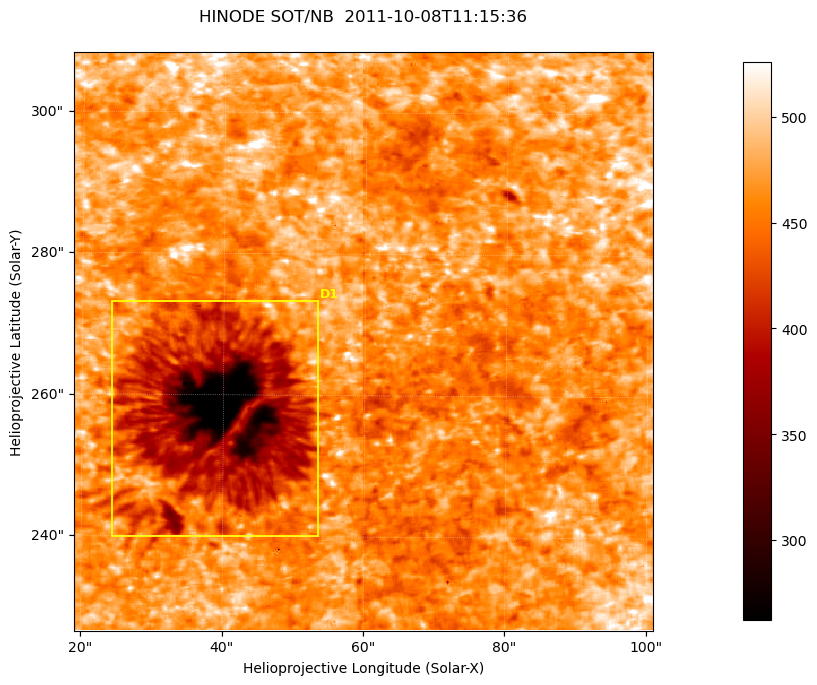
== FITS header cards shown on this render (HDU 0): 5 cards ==
TELESCOP= 'HINODE'
INSTRUME= 'SOT/NB'
DATE_OBS= '2011-10-08T11:15:36.205'
CTYPE1  = 'Solar-X'
CTYPE2  = 'Solar-Y'

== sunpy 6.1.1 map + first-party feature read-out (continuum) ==
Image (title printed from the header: HINODE SOT/NB  2011-10-08T11:15:36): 512 x 512 px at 0.16 arcsec/px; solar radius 960 arcsec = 6000 px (partial field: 0.2% of the solar disc is inside the frame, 100% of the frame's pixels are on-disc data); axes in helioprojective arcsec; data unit not stated in the header (colour bar unlabelled)
Orientation: roll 0.412 deg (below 1 deg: not rotated)
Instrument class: CONTINUUM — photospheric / low-chromospheric filtergram (TF Fe I 5576): granulation and sunspots, dark-feature search
Dark features (sunspots / pores): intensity divided by the frame's on-disc median (partial field: no limb-darkening profile); reference = the frame's on-disc median (the 8%-of-disc-diameter window exceeds this field); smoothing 3 px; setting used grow <= 0.88, no closing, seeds <= 0.88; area >= 65 px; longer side >= 6 px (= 0.96 arcsec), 3 px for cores <= 0.7; partial field; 1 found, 1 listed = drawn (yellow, D1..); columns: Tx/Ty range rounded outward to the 1 arcsec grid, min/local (2 s.f., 1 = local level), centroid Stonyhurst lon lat
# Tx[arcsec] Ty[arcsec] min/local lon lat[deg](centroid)
D1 24..54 240..274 0.51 +3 +22